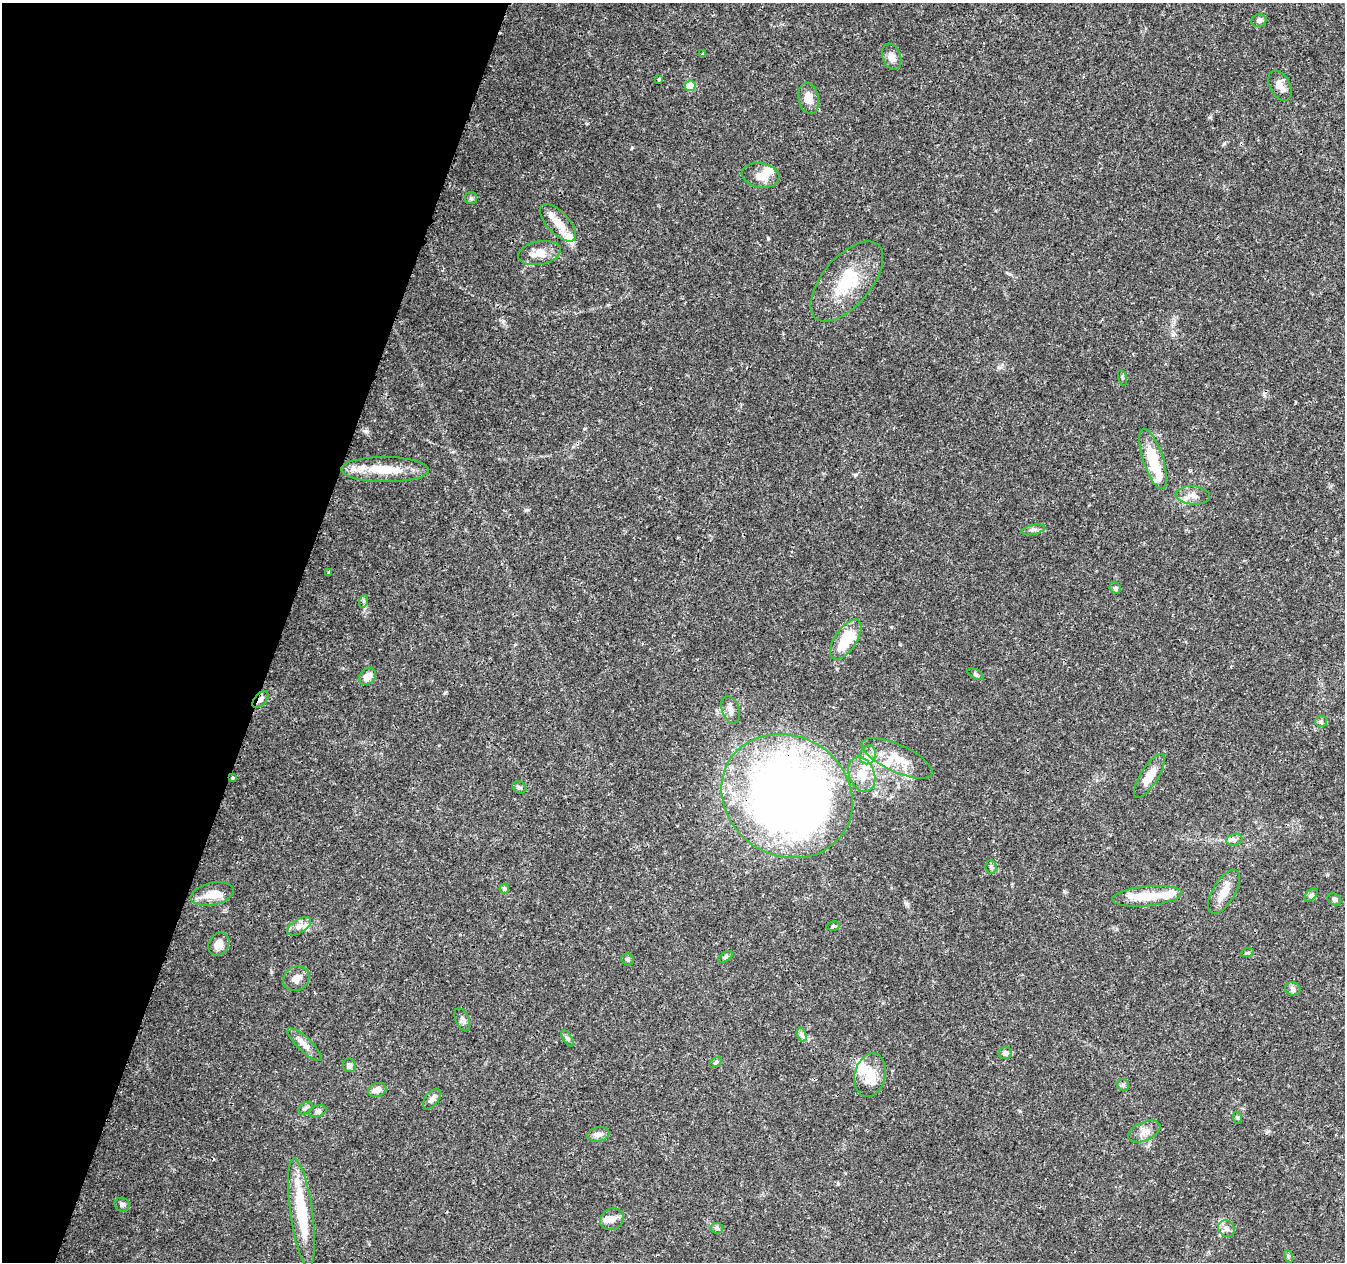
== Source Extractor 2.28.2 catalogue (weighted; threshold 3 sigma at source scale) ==
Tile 9 of 4 x 4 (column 1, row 3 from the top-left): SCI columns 13-1355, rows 1544-2803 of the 5390 x 5544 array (HDU 1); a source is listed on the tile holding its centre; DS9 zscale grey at full resolution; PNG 1347 x 1264 px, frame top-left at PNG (2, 3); each listed source drawn as its Kron ellipse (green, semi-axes under 4 px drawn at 4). Shown black and unused: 21% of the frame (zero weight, under 3 of 4 exposures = <1% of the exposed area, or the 3 px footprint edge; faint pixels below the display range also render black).
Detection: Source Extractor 2.28.2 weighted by HDU 2 'WHT'; one run over the whole footprint, this tile lists its part. Background 0.0503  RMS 0.0025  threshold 0.0115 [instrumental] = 3 sigma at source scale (4.5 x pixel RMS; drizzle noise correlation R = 1.50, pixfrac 1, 0.0396/0.0396 arcsec/px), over >= 5 px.
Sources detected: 83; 2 inside a brighter object's white glare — neither listed nor drawn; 10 inside a brighter listed object's ellipse — not listed separately; the other 71 listed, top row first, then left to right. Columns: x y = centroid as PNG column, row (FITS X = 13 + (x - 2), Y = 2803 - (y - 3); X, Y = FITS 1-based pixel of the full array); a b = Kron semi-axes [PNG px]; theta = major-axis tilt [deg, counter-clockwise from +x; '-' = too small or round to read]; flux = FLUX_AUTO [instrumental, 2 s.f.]
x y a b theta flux
1259 21 7 6 - 0.76
703 54 3 3 - 0.42
892 57 13 9 -69 1.7
659 79 3 3 - 0.54
690 86 5 5 - 7
1280 86 16 10 -62 2.1
809 98 16 10 -77 2.8
761 175 19 12 -9 2.8
471 198 6 6 - 0.45
558 223 23 11 -46 4
539 253 21 11 11 3.5
847 281 48 24 50 13
1122 378 8 3 -77 0.32
1153 459 31 10 -72 8.5
385 470 44 12 -1 8.3
1193 495 17 9 -5 2.1
1033 530 12 5 12 0.83
329 573 3 3 - 0.26
1115 588 6 5 - 0.43
364 601 6 4 71 0.41
846 639 23 11 56 9.6
975 674 8 4 -28 0.49
368 676 9 7 49 2.2
260 699 10 5 49 0.94
731 710 14 8 -69 1.5
1321 721 6 5 - 0.45
868 755 9 8 - 1.6
897 758 38 13 -25 6.3
862 774 18 12 -67 4
1149 776 25 8 57 3.4
233 778 3 3 - 0.27
519 788 7 5 -31 0.57
787 796 67 60 -31 250
1234 840 8 5 18 0.73
991 867 7 5 -85 0.49
504 889 5 5 - 0.49
1224 892 25 11 59 3.5
212 894 22 11 12 3.8
1311 895 8 4 45 0.55
1147 896 35 10 6 6.2
1334 899 7 5 -34 0.59
299 926 13 7 32 1.5
833 926 7 4 9 0.43
219 944 12 9 54 1.9
1247 953 6 4 19 0.34
725 957 8 4 30 0.49
627 959 6 5 - 0.49
296 979 14 12 35 2
1293 989 8 6 -10 0.68
462 1020 12 6 -67 0.88
802 1035 7 4 -72 0.62
567 1038 9 4 -59 0.49
304 1044 22 7 -44 2
1005 1053 7 6 - 0.96
716 1062 7 4 32 0.42
349 1065 7 6 - 0.83
870 1075 22 15 77 5.6
1123 1085 6 6 - 0.54
377 1090 9 7 17 1.7
432 1099 12 6 53 1.1
306 1108 8 5 37 0.52
318 1111 9 5 18 0.66
1238 1118 6 4 -70 0.31
1144 1131 17 9 25 2
598 1135 11 7 12 1.4
122 1205 7 6 - 0.64
301 1213 54 11 -82 15
612 1219 12 10 32 1.8
717 1228 6 5 - 0.53
1226 1229 9 7 -46 1.1
1288 1256 6 4 -71 0.4
Overlapping masked pixels (flux is a lower limit): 3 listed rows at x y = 385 470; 260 699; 787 796
Unlisted compact peaks at least as high as the median listed source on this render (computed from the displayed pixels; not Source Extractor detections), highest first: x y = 768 239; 632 147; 998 367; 906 903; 855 475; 526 510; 587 124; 838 1184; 445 693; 1224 144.